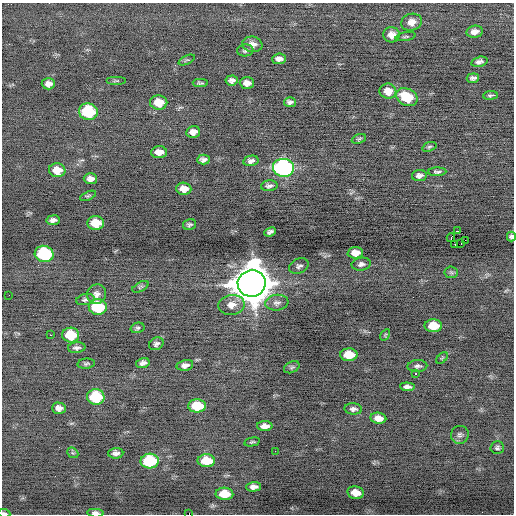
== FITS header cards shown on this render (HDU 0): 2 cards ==
NAXIS1  =                  512 / Axis length
NAXIS2  =                  512 / Axis length

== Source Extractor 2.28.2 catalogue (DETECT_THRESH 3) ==
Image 512 x 512 px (HDU 0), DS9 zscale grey, 1 PNG px = 1 image px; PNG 516 x 516 px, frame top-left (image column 1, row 512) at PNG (2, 3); each listed source drawn as its Kron ellipse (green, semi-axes under 4 px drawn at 4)
Background -0.125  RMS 0.71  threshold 2.13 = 3 sigma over >= 5 px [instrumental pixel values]
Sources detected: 94; all 94 listed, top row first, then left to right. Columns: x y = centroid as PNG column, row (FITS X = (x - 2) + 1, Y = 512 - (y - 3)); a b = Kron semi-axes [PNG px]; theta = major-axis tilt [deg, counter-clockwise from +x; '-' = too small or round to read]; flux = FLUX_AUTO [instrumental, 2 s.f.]
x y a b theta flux
412 22 10 8 17 350
475 32 8 6 10 260
392 35 8 7 - 360
406 37 10 3 11 75
252 44 10 7 -10 300
245 50 8 6 4 110
279 59 7 5 6 220
187 60 9 4 25 63
479 62 8 5 14 170
473 78 6 5 - 140
232 80 6 5 - 170
116 81 10 3 0 72
200 83 7 4 0 85
247 83 7 6 - 280
48 84 7 5 2 240
388 91 8 7 - 480
490 95 7 3 5 80
407 97 11 8 -24 1400
159 102 8 7 - 680
290 102 6 5 - 150
88 112 9 8 - 2500
193 132 7 6 - 270
359 139 7 4 21 73
429 147 7 4 19 80
159 152 8 6 4 370
203 159 6 5 - 160
251 161 7 5 12 160
283 168 10 9 - 11000
57 170 8 7 - 640
437 172 9 4 1 100
419 175 7 5 8 200
90 179 6 5 - 230
269 186 8 5 6 140
184 189 7 6 - 380
88 196 8 4 24 74
53 220 6 5 - 190
96 223 8 7 - 1000
190 225 6 5 - 100
458 231 3 2 - 1800
270 232 6 4 22 140
511 237 5 4 - 100
451 238 4 2 - 880
465 240 2 2 - 64
461 243 2 2 - 53
455 244 3 2 - 57
355 253 8 5 3 440
44 254 9 8 - 4800
361 264 9 6 9 180
299 266 10 7 26 150
451 272 6 6 - 95
252 283 14 13 - 140000
140 287 9 4 27 88
97 294 10 9 - 250
9 295 2 2 - 32
85 300 9 5 12 130
277 303 11 8 7 220
231 305 13 10 7 440
98 307 9 8 - 2600
433 326 8 6 0 1100
137 328 7 5 14 88
50 335 2 2 - 340
71 335 8 7 - 1500
385 335 6 4 57 57
156 344 8 6 30 130
77 348 9 5 3 140
349 355 8 6 1 1000
442 358 7 4 45 63
143 363 7 5 17 210
86 364 9 5 6 93
185 365 8 5 13 210
417 366 10 6 4 140
292 367 8 5 26 81
415 373 3 3 - 140
407 387 7 4 -5 170
96 397 9 7 -4 2700
197 406 9 6 1 1700
59 408 7 5 -1 250
353 409 9 5 -4 160
378 418 8 5 -7 400
265 426 7 5 0 300
460 435 9 9 - 180
252 442 8 4 12 76
497 448 6 6 - 110
275 451 2 2 - 66
73 453 6 4 -41 71
116 453 8 5 3 180
150 461 9 7 2 3100
206 461 9 6 -1 1200
253 487 7 5 1 230
355 493 8 6 -10 530
224 494 9 6 -2 1000
4 513 6 3 -8 100
95 513 8 4 -4 240
189 514 2 2 - 1500
At the frame edge (FLAGS 8, measured only in part): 4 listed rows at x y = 511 237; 4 513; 95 513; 189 514